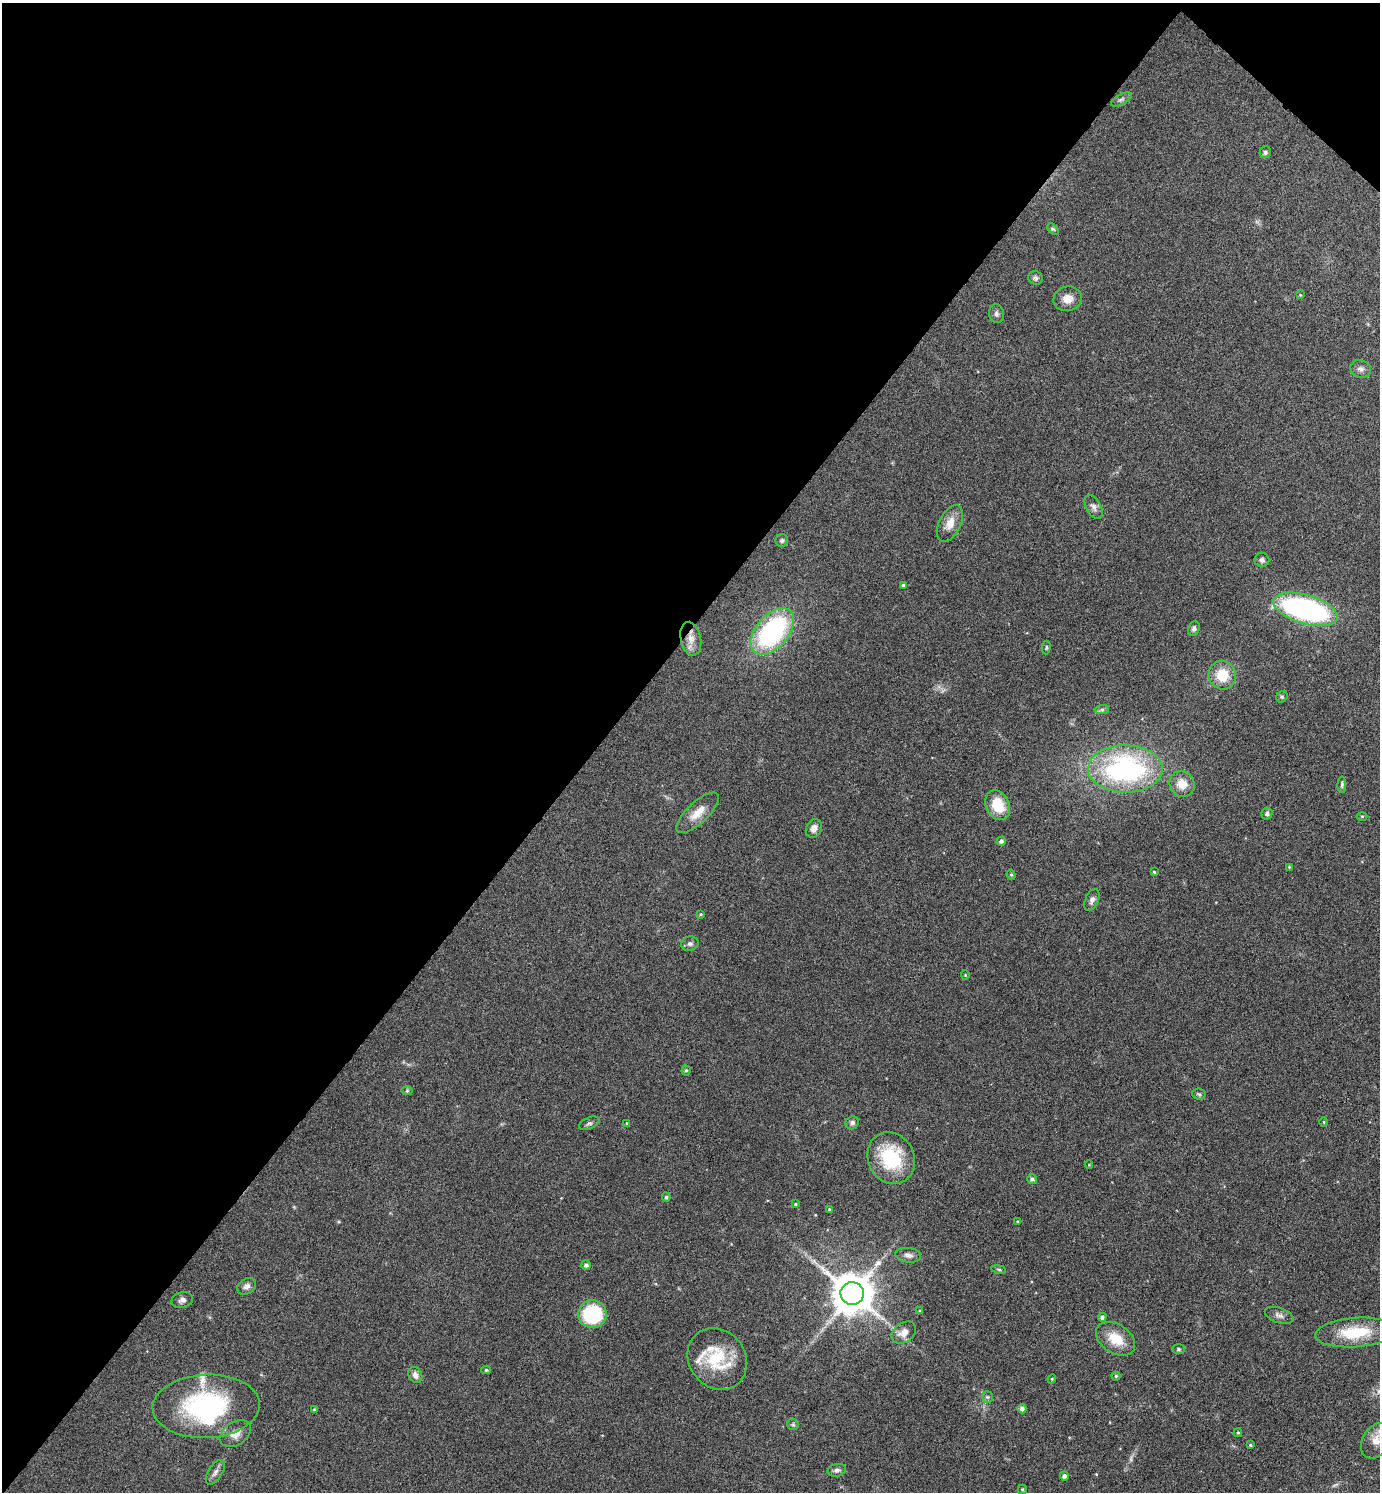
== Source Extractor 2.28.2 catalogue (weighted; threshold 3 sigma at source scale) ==
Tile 2 of 4 x 4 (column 2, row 1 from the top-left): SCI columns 1534-2911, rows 4472-5961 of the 5964 x 5961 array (HDU 1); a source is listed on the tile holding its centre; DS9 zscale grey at full resolution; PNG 1382 x 1494 px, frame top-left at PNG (2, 3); each listed source drawn as its Kron ellipse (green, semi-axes under 4 px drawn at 4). Shown black and unused: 44% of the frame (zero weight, under 4 of 8 exposures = <1% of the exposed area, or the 3 px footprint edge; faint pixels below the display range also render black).
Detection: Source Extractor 2.28.2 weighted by HDU 2 'WHT'; one run over the whole footprint, this tile lists its part. Background 0.119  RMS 0.0051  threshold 0.0209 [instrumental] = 3 sigma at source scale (4.09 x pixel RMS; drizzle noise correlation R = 1.36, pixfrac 0.8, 0.05/0.05 arcsec/px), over >= 5 px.
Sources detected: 87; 1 too faint to see at this stretch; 1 inside a brighter object's white glare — neither listed nor drawn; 2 inside a brighter listed object's ellipse — not listed separately; the other 83 listed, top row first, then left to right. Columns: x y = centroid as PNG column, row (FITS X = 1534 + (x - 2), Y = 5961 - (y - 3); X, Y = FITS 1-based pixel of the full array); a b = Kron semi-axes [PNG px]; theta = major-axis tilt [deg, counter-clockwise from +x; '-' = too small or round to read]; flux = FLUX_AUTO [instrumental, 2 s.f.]
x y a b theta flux
1121 99 11 5 29 1.5
1265 152 6 5 - 0.99
1053 229 6 4 -43 0.72
1035 278 7 6 - 1.3
1300 295 4 4 - 0.43
1068 299 14 12 14 4.8
996 314 9 7 -80 1.4
1361 369 10 8 -19 2.1
1094 507 13 7 -61 2.1
950 523 20 10 64 6.3
782 541 6 6 - 1
1262 560 7 7 - 1.4
903 585 4 4 - 0.65
1305 609 33 14 -16 100
1194 629 7 6 - 1.4
772 632 27 16 49 72
691 639 17 10 -79 4.8
1046 647 7 4 85 0.76
1222 675 14 13 - 12
1282 697 6 5 - 0.76
1102 710 7 4 1 1
1125 769 37 23 0 92
1182 784 13 12 - 6.6
1342 785 8 4 88 0.89
998 805 16 11 -63 13
698 813 27 10 43 7.3
1267 814 6 5 - 1.1
1362 816 5 3 - 0.48
814 828 9 7 61 3.2
1001 841 4 4 - 1.3
1289 867 3 3 - 0.46
1154 872 4 4 - 0.55
1011 875 5 4 - 0.65
1092 900 11 6 67 2
701 914 4 3 - 0.53
690 944 9 7 12 1.5
965 975 4 4 - 0.55
686 1070 5 4 - 0.65
407 1091 6 4 1 0.59
1199 1094 7 5 -6 0.87
1324 1122 5 3 - 0.41
589 1123 11 5 23 1.3
627 1123 4 3 - 0.49
852 1123 7 6 - 1.4
891 1158 26 23 -63 29
1089 1165 4 3 - 0.32
1032 1179 5 5 - 1.2
666 1197 4 4 - 0.93
795 1204 4 3 - 0.51
829 1209 4 3 - 0.5
1018 1221 3 3 - 0.45
908 1255 13 7 -9 2.2
586 1265 5 4 - 1.6
999 1269 7 3 -9 0.63
247 1286 10 7 32 2
852 1293 12 11 - 1700
182 1300 11 7 15 2.1
920 1311 4 4 - 0.59
592 1314 14 13 - 38
1279 1315 15 7 -19 2.1
1102 1317 4 4 - 1.2
1355 1332 40 14 4 20
904 1333 13 9 34 4.7
1116 1339 21 14 -33 10
1178 1349 6 5 - 0.72
717 1359 32 28 -52 23
486 1370 5 4 - 0.71
415 1375 8 6 -61 2.1
1116 1376 4 4 - 0.63
1052 1379 4 4 - 0.47
987 1397 5 5 - 0.74
206 1406 53 31 3 66
1022 1409 4 4 - 2.1
315 1410 3 3 - 0.88
793 1424 6 5 - 0.74
1238 1433 4 3 - 0.62
235 1434 17 11 33 4.8
1376 1441 19 13 62 6.4
1250 1445 3 3 - 0.56
837 1470 9 6 11 1.6
215 1472 14 7 58 2.2
1064 1476 4 4 - 1.6
1022 1489 5 4 - 0.59
Overlapping masked pixels (flux is a lower limit): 1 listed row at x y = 691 639
Isophote crosses this tile's border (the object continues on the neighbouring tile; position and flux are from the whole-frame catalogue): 1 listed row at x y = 1376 1441